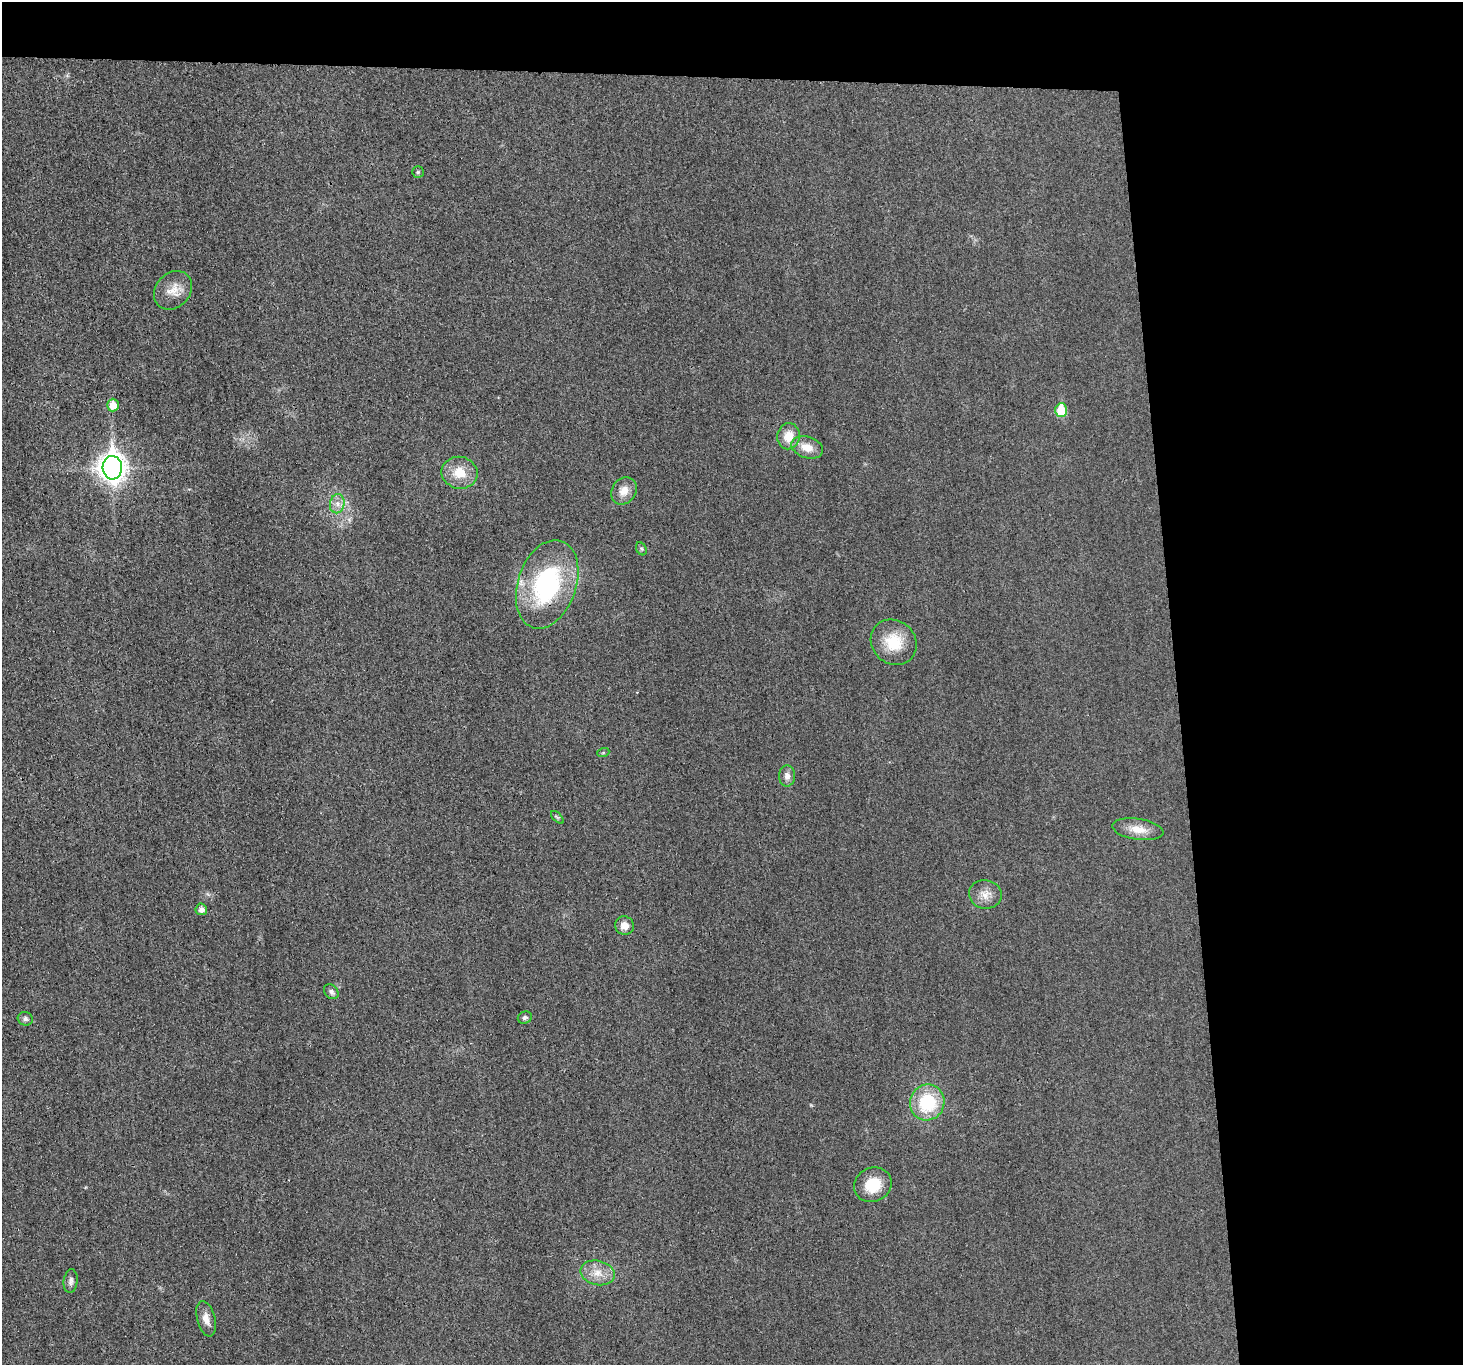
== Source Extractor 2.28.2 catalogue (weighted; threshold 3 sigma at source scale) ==
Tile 3 of 3 x 3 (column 3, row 1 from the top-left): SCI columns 2924-4384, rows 2857-4219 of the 4398 x 4371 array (HDU 1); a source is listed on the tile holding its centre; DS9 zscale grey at full resolution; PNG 1465 x 1367 px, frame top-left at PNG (2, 2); each listed source drawn as its Kron ellipse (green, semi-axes under 4 px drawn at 4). Shown black and unused: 24% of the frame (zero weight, under 3 of 4 exposures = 1% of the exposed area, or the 3 px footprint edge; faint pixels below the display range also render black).
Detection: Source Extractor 2.28.2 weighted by HDU 2 'WHT'; one run over the whole footprint, this tile lists its part. Background 0.0225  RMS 0.0059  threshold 0.0264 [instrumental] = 3 sigma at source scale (4.5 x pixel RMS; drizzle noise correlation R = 1.50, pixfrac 1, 0.05/0.05 arcsec/px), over >= 5 px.
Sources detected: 28; all 28 listed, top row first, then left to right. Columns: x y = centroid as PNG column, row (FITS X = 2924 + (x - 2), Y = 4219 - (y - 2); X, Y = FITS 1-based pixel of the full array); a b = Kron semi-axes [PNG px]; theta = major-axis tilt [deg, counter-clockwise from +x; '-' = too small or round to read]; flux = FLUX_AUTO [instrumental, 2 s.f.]
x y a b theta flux
418 172 5 5 - 0.93
173 290 21 17 47 8.8
113 405 6 6 - 7.6
1061 410 7 5 88 19
788 436 13 11 78 8.8
807 447 16 10 -17 7.7
112 468 12 9 -87 610
460 473 18 16 -10 12
624 491 14 12 55 6.5
337 504 9 7 77 3.5
641 549 7 5 -60 0.98
547 584 46 29 71 80
894 642 24 21 -43 18
603 753 6 4 19 0.71
787 776 10 8 -89 3.2
557 817 8 3 -45 0.87
1138 829 26 10 -8 8.7
985 894 16 14 -10 6.5
201 909 6 6 - 2.7
624 926 9 9 - 4.9
331 992 8 6 -47 1.9
525 1018 7 6 - 1.5
25 1019 7 6 - 1.6
927 1102 18 17 - 33
873 1185 19 17 24 16
598 1273 17 12 -13 8.1
71 1281 12 7 83 2.4
206 1319 18 9 -76 5.2
Overlapping masked pixels (flux is a lower limit): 2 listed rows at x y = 113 405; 547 584